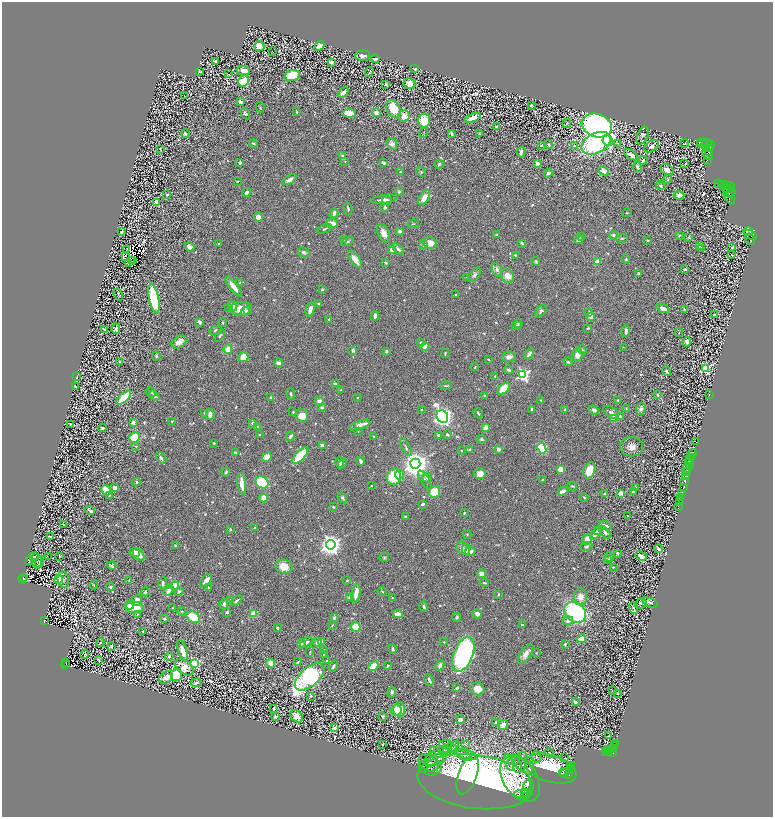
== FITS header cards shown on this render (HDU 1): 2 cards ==
NAXIS1  =                 1541
NAXIS2  =                 1629

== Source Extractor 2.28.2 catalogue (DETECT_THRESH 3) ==
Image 1541 x 1629 px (HDU 1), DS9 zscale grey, zoomed out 1/2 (1 PNG px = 2 x 2 image px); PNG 775 x 819 px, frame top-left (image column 1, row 1629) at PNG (2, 2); each listed source drawn as its Kron ellipse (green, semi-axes under 4 px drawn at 4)
Background 0.596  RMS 0.018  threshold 0.0554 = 3 sigma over >= 5 px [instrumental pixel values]
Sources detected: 1173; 141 cannot appear on this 1/2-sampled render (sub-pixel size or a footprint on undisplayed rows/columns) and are neither listed nor drawn; of the other 1032, the 500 brightest by FLUX_AUTO listed and drawn (532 fainter detections omitted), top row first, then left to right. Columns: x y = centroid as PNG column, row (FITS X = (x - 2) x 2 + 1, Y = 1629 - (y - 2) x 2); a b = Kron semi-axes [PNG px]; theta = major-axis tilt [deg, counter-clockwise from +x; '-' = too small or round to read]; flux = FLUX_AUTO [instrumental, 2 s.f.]
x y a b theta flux
259 46 5 5 - 58
320 46 5 4 - 40
273 52 2 1 - 32
362 56 7 5 5 18
375 59 4 2 - 6.6
216 61 2 2 - 50
332 62 3 3 - 14
415 69 4 3 - 4.6
243 70 7 4 -7 29
200 71 3 2 - 3.9
369 72 5 3 - 3.4
229 74 2 1 - 30
292 75 7 5 17 130
243 81 6 5 - 87
386 84 4 2 - 5.5
409 84 6 5 - 32
343 93 6 3 41 19
185 96 2 1 - 28
240 102 3 3 - 16
531 106 3 2 - 4.7
260 107 5 3 - 3.7
393 109 9 6 -66 86
296 112 2 2 - 5.9
245 113 6 3 -59 4.7
349 113 6 4 -3 62
376 113 4 4 - 21
404 116 6 5 - 30
473 118 8 3 23 27
424 121 7 6 - 79
567 123 4 3 - 3
597 125 15 11 -17 1800
496 126 3 2 - 5.3
424 133 5 2 - 3
185 134 4 3 - 8.1
452 134 3 2 - 9.1
479 134 4 2 - 3
643 135 9 5 66 9
608 140 6 4 -62 730
701 142 2 2 - 270
253 143 4 3 - 4.5
596 143 15 10 27 440
617 143 4 2 - 3
684 143 4 3 - 3.3
704 143 7 3 6 430
392 144 6 4 -54 21
549 144 4 3 - 5.4
541 145 3 2 - 4.8
710 145 5 4 - 240
574 146 4 3 - 3.8
652 146 8 5 37 17
705 146 4 2 - 34
160 149 3 3 - 4.6
706 149 3 3 - 250
709 151 5 3 - 820
521 152 5 3 - 15
708 154 6 2 -47 790
342 155 3 3 - 4.3
631 155 8 3 -33 19
643 160 5 3 - 10
707 160 2 1 - 49
345 161 3 3 - 3.6
240 162 3 3 - 5.6
383 163 4 3 - 9.3
537 163 3 3 - 23
439 164 4 3 - 8
685 164 3 2 - 4.2
637 167 5 3 - 9.3
667 170 7 5 -35 22
603 171 5 4 - 26
401 172 3 3 - 4.5
421 172 5 3 - 4.3
548 173 4 4 - 9.9
668 179 4 3 - 3.8
290 180 8 4 29 14
237 181 4 2 - 3
718 183 2 1 - 11
722 184 2 2 - 170
661 186 5 3 - 6.3
724 186 5 2 - 85
730 187 4 2 - 16
728 189 4 2 - 57
728 191 9 2 -45 580
246 192 4 3 - 13
399 192 4 4 - 5.9
731 192 5 2 - 450
167 195 3 2 - 4.2
679 195 5 3 - 21
729 196 9 4 -60 900
424 198 8 4 56 34
384 199 14 3 9 15
387 200 5 4 - 9.4
157 202 4 2 - 40
385 207 4 3 - 6.2
348 209 6 2 -76 5.8
334 213 5 3 - 14
627 213 5 2 - 3
258 217 5 4 - 27
332 223 6 3 -5 47
413 224 6 2 10 3.3
324 229 8 3 23 7.7
400 231 4 2 - 11
748 231 4 2 - 160
121 232 3 2 - 12
384 233 10 5 -64 29
497 235 3 2 - 10
614 235 4 4 - 7.9
750 235 7 3 -27 1100
679 236 4 2 - 3.3
581 237 2 2 - 11
689 237 3 2 - 4
622 238 6 3 2 4.9
750 239 6 3 -61 680
343 240 3 3 - 3.5
579 240 4 4 - 12
648 240 2 2 - 3.4
348 241 6 4 28 7
219 243 2 2 - 5.1
430 243 7 5 -11 36
522 243 4 3 - 7.2
424 245 2 2 - 19
699 245 3 2 - 13
189 247 5 3 - 23
702 248 4 2 - 3.8
732 248 3 2 - 3.4
392 249 4 3 - 36
398 249 7 3 -40 11
126 250 2 1 - 4.6
303 252 6 5 - 8.8
515 255 3 2 - 3.8
731 255 3 2 - 3.1
125 256 2 2 - 3.4
355 259 10 4 -56 34
626 259 4 4 - 5.9
133 260 2 1 - 4
131 261 2 1 - 3.3
536 261 4 3 - 4.9
597 262 4 3 - 36
128 263 3 2 - 11
386 263 4 3 - 6.2
685 269 4 2 - 7.8
497 270 7 5 -69 14
639 273 2 2 - 9
474 275 8 4 49 12
508 276 8 6 -55 36
467 278 3 2 - 3.9
240 282 4 3 - 3.5
233 287 12 3 -53 53
322 290 4 3 - 4.5
118 294 6 2 -62 5
455 294 2 2 - 3
154 298 15 5 -78 280
318 303 3 3 - 4.4
233 306 5 4 - 18
229 307 3 3 - 3.1
663 308 6 3 -22 24
240 309 11 7 6 47
310 309 7 4 76 18
684 309 4 3 - 4.1
248 311 2 2 - 17
541 311 7 4 55 9.9
245 312 5 3 - 11
589 312 3 3 - 6.3
714 315 3 2 - 4.6
375 316 4 3 - 16
591 316 3 3 - 31
329 319 3 3 - 4.5
199 322 4 3 - 8.2
223 322 4 3 - 3
518 323 4 3 - 4.7
517 326 5 3 - 11
116 328 5 3 - 11
588 328 3 2 - 3.7
104 329 3 2 - 5.8
215 330 6 4 9 12
626 331 6 3 87 13
679 332 5 3 - 3.2
220 336 6 3 57 7
179 342 8 5 33 25
420 342 3 2 - 4.4
687 342 5 4 - 15
425 346 4 3 - 18
623 347 2 2 - 3
228 349 5 4 - 32
353 350 4 3 - 8.7
582 350 5 4 - 5.1
386 351 3 2 - 6.9
445 353 4 2 - 5
529 354 6 3 49 14
577 355 7 5 78 31
156 356 4 3 - 5.7
243 357 5 5 - 51
509 357 7 5 10 14
488 359 2 2 - 5.6
120 362 2 2 - 5.5
568 362 4 3 - 5.3
279 363 4 3 - 25
475 367 3 2 - 3.2
705 368 4 4 - 330
509 370 4 3 - 13
666 371 5 3 - 7.7
523 375 4 4 - 660
495 376 3 3 - 4.2
76 377 2 2 - 18
335 384 3 2 - 12
446 386 5 2 - 4.6
75 387 4 3 - 5.4
503 389 7 4 42 76
341 390 3 2 - 3.6
151 392 6 3 -32 6.2
291 394 6 3 -73 5.2
657 395 4 2 - 4.6
709 395 2 1 - 29
154 396 6 3 -37 12
485 396 2 2 - 19
124 397 9 3 43 100
271 397 4 3 - 8.3
358 398 2 2 - 3.3
541 400 3 2 - 3
618 400 4 3 - 5.2
319 401 5 4 - 20
322 407 4 3 - 9.3
626 408 3 2 - 3.1
532 409 4 3 - 6
641 409 6 4 66 13
421 410 2 2 - 3.4
564 410 4 2 - 5.8
594 410 5 4 - 11
293 412 2 2 - 4.3
611 412 9 5 -35 13
205 413 3 3 - 6.6
478 413 5 2 - 4.5
210 414 5 4 - 23
302 416 6 6 - 56
442 416 7 5 -63 1800
620 416 4 4 - 8.4
614 418 3 2 - 90
172 421 3 2 - 3.9
133 422 3 2 - 17
252 423 4 3 - 9.8
70 424 3 2 - 3.9
360 425 11 3 20 35
258 427 3 3 - 15
102 428 4 3 - 8.3
486 428 4 3 - 35
358 431 3 3 - 3.1
447 434 3 3 - 6.5
259 435 3 2 - 3.4
438 435 3 3 - 5.1
290 436 5 3 - 9.2
374 436 3 3 - 3.3
134 437 5 5 - 150
482 439 5 4 - 4.8
696 442 3 2 - 25
214 443 2 2 - 4.8
322 445 3 3 - 20
136 446 3 3 - 3.1
406 447 10 3 -62 7.3
632 447 11 9 -2 31
542 448 5 4 - 250
470 449 3 3 - 5.4
499 449 3 3 - 14
461 450 2 2 - 4.4
235 453 3 2 - 6.8
692 454 4 2 - 410
300 455 10 4 47 170
267 457 5 4 - 39
692 457 2 2 - 180
161 458 6 3 -49 12
690 460 6 2 -80 25
361 461 4 3 - 20
340 462 5 3 - 11
688 462 2 2 - 35
342 464 5 3 - 6.6
415 464 5 5 - 5300
689 467 4 2 - 180
686 468 4 2 - 97
561 469 3 3 - 54
589 471 8 5 68 70
226 472 4 2 - 5.2
685 472 3 1 - 25
688 472 2 1 - 82
480 474 6 5 - 31
399 475 5 4 - 46
686 475 4 3 - 290
394 477 8 7 - 180
427 477 5 3 - 10
425 480 11 3 -58 8.2
542 480 3 2 - 3
685 481 3 2 - 590
137 482 4 3 - 5
262 482 7 5 -42 170
242 484 11 3 -84 42
371 486 2 2 - 4.1
572 486 5 3 - 3.7
635 487 3 2 - 3.2
115 488 4 3 - 28
683 488 3 2 - 150
106 490 5 3 - 77
563 491 6 3 25 17
434 492 6 5 - 92
633 492 3 2 - 12
621 493 3 2 - 64
604 494 3 2 - 5
682 494 2 1 - 160
109 495 3 3 - 3.6
584 497 4 2 - 3.9
264 498 4 3 - 75
342 498 6 3 -55 7
681 498 2 1 - 64
680 502 3 2 - 120
423 504 3 2 - 7.5
678 506 2 1 - 41
333 507 4 3 - 4
90 510 5 2 - 10
464 513 3 2 - 3.6
405 516 3 2 - 4.2
627 516 2 2 - 5
64 525 3 3 - 4.9
605 526 7 3 -21 18
255 528 3 2 - 7.1
230 529 3 2 - 7.3
598 531 4 3 - 4.4
605 533 7 4 -52 10
467 534 4 3 - 4.3
595 534 7 4 53 19
50 536 2 2 - 3.2
587 539 5 4 - 38
176 545 3 2 - 4.6
331 545 5 5 - 2600
586 546 6 3 20 6.7
462 547 6 5 - 19
658 549 4 3 - 8.2
466 550 5 4 - 28
470 552 5 3 - 23
135 553 5 4 - 31
617 553 4 3 - 3.7
139 554 7 5 -50 34
34 556 4 2 - 6.4
641 556 6 4 -24 25
49 557 2 1 - 35
59 557 3 2 - 5
384 557 5 4 - 5.1
609 557 4 3 - 6.3
607 559 4 3 - 7.8
29 560 4 3 - 6.4
37 561 8 5 -80 6.2
40 562 6 3 71 6.7
112 566 5 3 - 12
284 566 8 7 - 53
613 567 3 2 - 3.1
482 574 4 3 - 43
23 577 2 1 - 32
23 579 4 1 - 26
59 579 4 3 - 57
63 580 8 5 -81 9.6
129 580 3 2 - 3
206 580 8 3 50 23
347 580 3 2 - 4.9
163 583 6 3 89 10
484 583 4 2 - 4
94 585 4 3 - 3
174 586 4 3 - 150
110 587 4 4 - 7.2
208 588 3 2 - 3.9
169 591 6 3 54 25
145 592 4 3 - 5.5
179 592 4 3 - 6.7
382 592 5 2 - 3.2
356 593 10 3 79 31
498 594 3 2 - 4.1
349 597 4 3 - 4.2
581 597 8 6 90 35
392 598 3 2 - 3
137 600 6 4 57 34
231 600 2 2 - 13
236 601 7 3 38 8.3
650 602 8 4 -22 12
641 603 6 5 - 6.3
224 604 5 3 - 10
130 605 5 4 - 61
135 607 9 6 -3 66
424 607 5 3 - 7.6
173 608 2 2 - 4.1
633 608 6 4 -67 6.2
182 611 4 4 - 3.9
227 612 3 3 - 9.5
575 612 12 9 -43 520
138 614 4 3 - 3.2
253 614 3 2 - 100
398 614 5 3 - 44
477 614 5 4 - 15
193 617 7 5 -33 96
457 617 5 4 - 6.1
334 618 2 2 - 28
165 619 3 3 - 5.4
45 620 4 2 - 42
568 621 5 4 - 13
332 625 3 2 - 3.7
522 625 3 3 - 8.2
356 627 5 4 - 69
277 628 3 2 - 6.2
143 631 3 2 - 3
581 639 4 3 - 56
317 642 4 3 - 11
321 642 3 2 - 25
444 642 3 3 - 4.3
100 643 4 2 - 3.8
306 643 7 3 36 10
302 644 5 3 - 4.7
565 644 3 3 - 4.2
112 646 3 3 - 8.2
393 649 4 3 - 7.2
324 650 4 3 - 3.6
183 651 11 4 -72 45
310 652 5 3 - 3.9
536 653 2 2 - 3
85 654 4 2 - 5.7
463 654 18 9 68 950
526 654 11 5 55 27
323 655 3 3 - 3.2
169 656 4 2 - 7.3
99 660 3 2 - 3.7
327 661 2 2 - 5.4
66 662 3 1 - 25
298 662 4 3 - 4.8
195 663 4 3 - 480
271 663 5 3 - 49
66 665 2 2 - 27
440 665 5 4 - 10
333 666 5 3 - 9.6
373 666 5 4 - 76
388 666 3 3 - 4.8
184 667 10 6 -35 58
176 675 6 5 - 210
166 677 7 5 42 22
310 677 18 9 41 1000
429 680 6 2 -64 12
196 683 5 3 - 15
457 688 4 2 - 8.5
477 689 7 6 - 43
612 691 3 1 - 3
392 692 5 4 - 11
618 693 4 3 - 3.3
311 696 3 3 - 6.6
575 702 3 2 - 8.3
274 709 3 2 - 16
399 709 7 6 - 51
396 710 6 5 - 71
297 716 7 5 -41 35
383 716 4 3 - 4.5
276 717 3 3 - 5.7
460 720 4 4 - 17
495 722 2 2 - 3.1
503 725 5 4 - 30
334 728 3 2 - 49
609 736 2 2 - 12
383 744 3 2 - 4.2
615 744 2 1 - 47
446 745 7 4 -6 8.1
465 745 3 2 - 3.1
615 746 2 2 - 54
451 747 9 4 31 9.6
614 748 3 2 - 22
453 749 4 3 - 3.9
444 750 5 3 - 4.2
608 750 2 1 - 43
610 750 4 3 - 100
606 751 4 2 - 62
608 752 2 1 - 30
549 753 5 3 - 3.1
612 753 3 2 - 230
437 754 9 5 -54 12
467 754 11 4 -17 16
464 756 9 3 -26 11
522 756 5 3 - 3
536 757 5 5 - 7.7
565 758 2 2 - 11
431 759 8 5 67 11
436 760 10 5 19 18
513 761 5 3 - 4.2
509 762 8 3 -71 7.9
429 763 11 7 -26 24
517 766 7 4 -83 8.2
571 766 2 1 - 28
423 767 6 3 -84 4.5
529 768 7 4 71 7.1
570 768 2 1 - 71
551 769 26 13 -17 160
434 770 9 5 19 11
570 770 2 1 - 53
565 772 6 3 9 220
565 774 2 1 - 42
468 775 20 9 70 410
568 775 2 2 - 190
520 779 25 16 -57 120
476 782 58 27 -7 1400
527 789 9 2 80 160
526 792 2 1 - 46
522 794 7 4 3 350
524 797 3 2 - 280
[532 fainter detections neither listed nor drawn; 141 sub-pixel or undisplayed-footprint detections neither listed nor drawn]